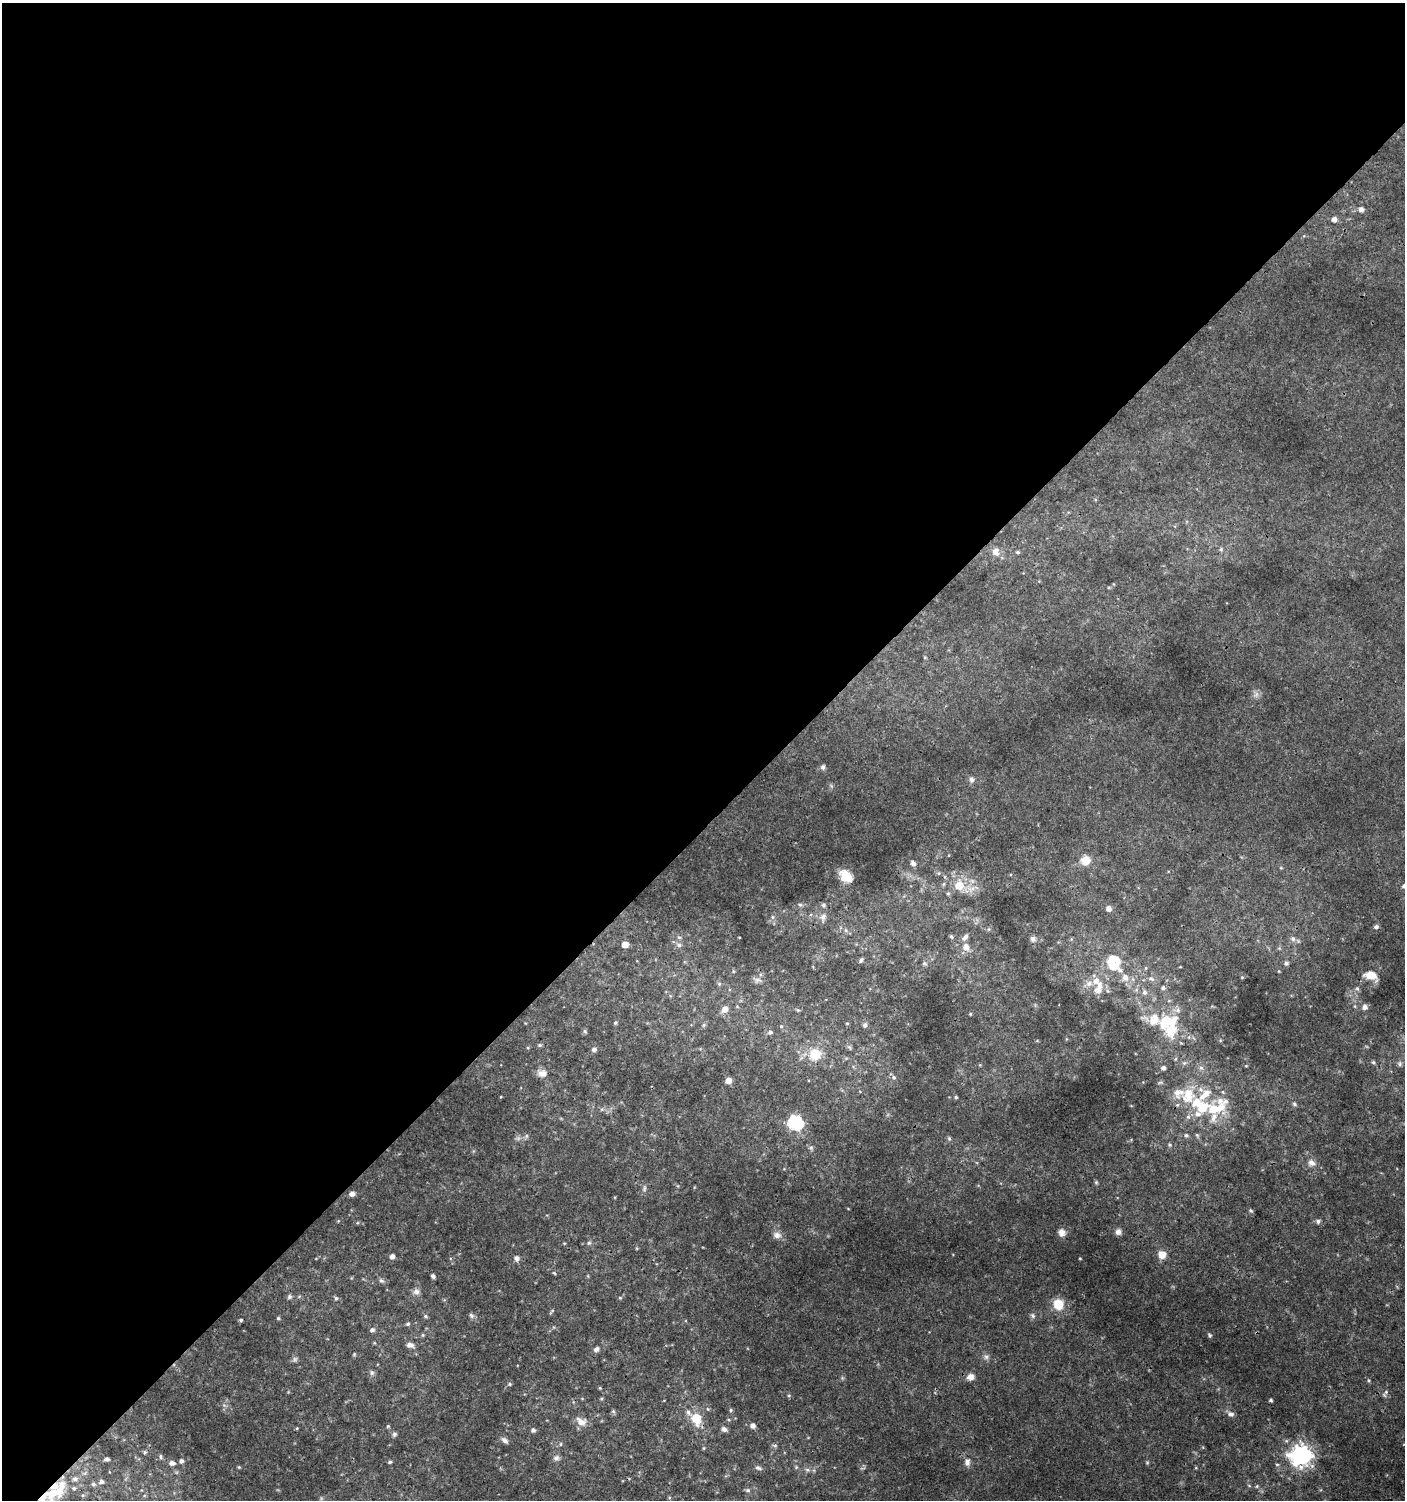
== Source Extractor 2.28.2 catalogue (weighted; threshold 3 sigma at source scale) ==
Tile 2 of 4 x 4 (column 2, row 1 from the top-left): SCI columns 1607-3009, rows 4529-6026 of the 6060 x 6084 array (HDU 1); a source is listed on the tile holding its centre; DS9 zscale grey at full resolution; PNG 1407 x 1502 px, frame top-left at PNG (2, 3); no overlay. Shown black and unused: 55% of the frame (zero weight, under 3 of 4 exposures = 4% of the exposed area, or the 3 px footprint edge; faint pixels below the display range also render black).
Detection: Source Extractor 2.28.2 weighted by HDU 2 'WHT'; one run over the whole footprint, this tile lists its part. Background 0.00434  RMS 0.0022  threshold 0.00968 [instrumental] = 3 sigma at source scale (4.5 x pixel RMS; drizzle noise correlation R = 1.50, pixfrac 1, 0.0396/0.0396 arcsec/px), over >= 5 px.
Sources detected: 199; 4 too faint to see at this stretch — not listed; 22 inside a brighter listed object's ellipse — not listed separately; the other 173 listed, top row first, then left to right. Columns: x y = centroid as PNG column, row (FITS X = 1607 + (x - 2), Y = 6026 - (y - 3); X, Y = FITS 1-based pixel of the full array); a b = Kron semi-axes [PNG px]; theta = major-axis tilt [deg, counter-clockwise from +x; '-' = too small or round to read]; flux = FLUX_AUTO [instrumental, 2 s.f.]
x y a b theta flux
1361 209 7 6 - 1
1334 219 6 6 - 1.1
1221 549 6 6 - 0.42
995 552 11 10 - 1.7
1017 552 5 4 - 0.39
1109 587 5 3 - 0.25
925 657 4 4 - 0.2
1256 694 9 8 - 0.94
823 767 7 6 - 0.58
972 780 8 7 - 0.73
1085 860 11 11 - 2.9
913 863 6 5 - 0.93
1281 868 5 3 - 0.21
939 873 5 5 - 0.34
846 876 6 6 - 22
972 881 7 6 - 0.74
944 884 6 4 88 0.33
959 885 12 11 - 4.2
1404 886 6 5 - 0.68
948 893 5 5 - 0.36
800 905 6 5 - 0.39
823 905 6 5 - 0.49
1108 909 5 5 - 1.3
773 917 6 5 - 0.46
823 917 12 9 69 1.2
1376 927 7 5 14 0.54
989 929 6 4 45 0.31
846 930 6 4 -89 0.38
951 936 6 4 -59 0.37
965 937 11 6 51 0.96
1033 939 8 8 - 0.74
1071 939 6 3 72 0.23
1293 939 9 7 -63 0.95
625 945 5 5 - 2.5
679 945 8 7 - 0.8
966 947 9 8 - 1.9
1279 948 6 4 -44 0.33
861 960 7 4 55 0.46
924 963 6 6 - 0.5
1113 963 26 21 -80 7.7
1286 963 6 6 - 0.56
1180 967 4 3 - 0.15
733 971 5 3 - 0.24
1372 975 18 10 -32 2.2
1242 977 4 4 - 0.21
1151 979 10 6 -23 0.93
757 980 14 6 -14 0.84
719 984 6 5 - 0.37
1098 988 24 12 71 3.7
1163 988 6 5 - 0.58
1357 989 6 5 - 0.42
1144 992 7 6 - 0.77
1364 1007 6 6 - 1.1
725 1009 7 6 - 1.8
798 1010 6 4 -26 0.34
970 1014 4 4 - 0.24
1154 1019 21 18 28 5
615 1023 5 4 - 0.36
847 1023 4 4 - 0.27
704 1025 6 5 - 0.37
865 1025 6 5 - 0.69
781 1026 5 4 - 0.28
1171 1029 42 17 75 9.3
585 1031 6 5 - 0.39
770 1032 7 6 - 0.63
1037 1041 5 3 - 0.2
540 1045 6 5 - 0.37
849 1047 8 5 -50 0.46
594 1049 6 5 - 0.77
815 1054 18 17 - 5.5
1373 1062 5 4 - 0.32
1184 1063 6 6 - 0.51
1400 1064 7 6 - 0.56
1201 1068 7 6 - 0.75
542 1073 12 9 -12 1.9
894 1077 6 6 - 0.59
728 1080 5 5 - 2
1160 1083 9 4 1 0.36
1188 1095 27 21 62 8.5
956 1097 5 4 - 0.31
1294 1104 6 5 - 0.45
1214 1109 40 20 28 13
795 1123 7 6 - 47
1186 1135 7 5 -12 0.53
1197 1135 8 5 -70 0.46
526 1136 6 5 - 0.45
949 1138 7 5 -69 0.4
1169 1145 6 5 - 0.42
811 1148 7 5 -44 0.45
1311 1163 10 9 - 1.3
1096 1182 6 5 - 0.31
644 1188 10 5 79 0.62
352 1194 6 5 - 1.1
1251 1211 6 5 - 0.41
338 1221 4 3 - 0.19
1318 1221 6 5 - 0.59
1062 1232 9 9 - 1.4
1118 1232 7 7 - 0.89
777 1235 12 9 -17 1.2
564 1243 4 3 - 0.2
589 1243 6 6 - 0.41
1162 1255 8 8 - 2.3
392 1256 5 4 - 1.1
517 1258 6 6 - 0.92
1080 1258 4 2 - 0.16
554 1273 6 3 -44 0.26
433 1276 5 5 - 0.52
381 1281 8 5 -43 0.56
416 1292 11 9 17 1.1
289 1297 6 6 - 0.48
336 1298 6 5 - 0.43
620 1298 5 4 - 0.27
1058 1304 12 11 - 4.4
551 1312 9 3 50 0.28
471 1315 8 6 -45 0.59
425 1316 6 5 - 0.4
1033 1316 7 6 - 0.61
278 1318 4 4 - 0.35
241 1320 4 4 - 0.37
408 1324 6 5 - 0.45
372 1330 6 5 - 0.71
423 1335 5 5 - 0.32
1210 1335 6 4 -42 0.36
410 1345 8 6 -10 1.3
596 1349 5 5 - 0.94
986 1357 9 7 -1 0.82
372 1373 8 6 -60 0.59
971 1377 9 8 - 1.5
1369 1380 6 5 - 0.34
510 1384 5 4 - 0.33
600 1388 5 4 - 0.22
789 1395 6 5 - 0.35
1384 1395 8 6 -59 0.6
601 1399 5 4 - 0.28
1271 1400 4 3 - 0.38
224 1405 6 5 - 0.5
731 1410 5 4 - 0.35
613 1411 6 5 - 0.43
1231 1414 9 7 -18 0.96
696 1419 16 12 -68 4.9
729 1420 6 5 - 0.35
581 1421 15 10 -24 2.1
388 1426 4 4 - 0.28
753 1426 7 6 - 0.84
297 1428 4 3 - 0.22
724 1429 8 6 -30 0.82
533 1430 5 5 - 0.65
394 1434 6 6 - 0.5
505 1441 10 6 -42 0.82
560 1444 5 3 - 0.27
775 1446 9 4 -14 0.43
703 1448 5 3 - 0.25
145 1452 5 4 - 0.31
1301 1455 8 8 - 140
161 1457 6 5 - 0.43
556 1458 10 8 11 0.88
106 1459 5 4 - 0.81
181 1461 6 5 - 0.63
390 1462 5 4 - 0.35
967 1462 11 8 85 1.2
1147 1462 6 4 70 0.29
172 1463 8 6 -6 0.87
1277 1464 5 4 - 0.32
239 1467 4 4 - 0.23
796 1467 5 5 - 0.32
758 1468 10 6 -17 0.67
807 1470 7 5 -20 0.6
101 1482 6 5 - 0.75
94 1484 6 6 - 0.56
1257 1486 5 4 - 0.29
748 1490 7 5 -1 0.52
54 1492 32 14 43 10
83 1495 6 3 17 0.31
Overlapping masked pixels (flux is a lower limit): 2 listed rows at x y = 696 1419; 54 1492
Isophote crosses this tile's border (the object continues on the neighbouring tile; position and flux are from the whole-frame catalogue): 2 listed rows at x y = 1404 886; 54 1492